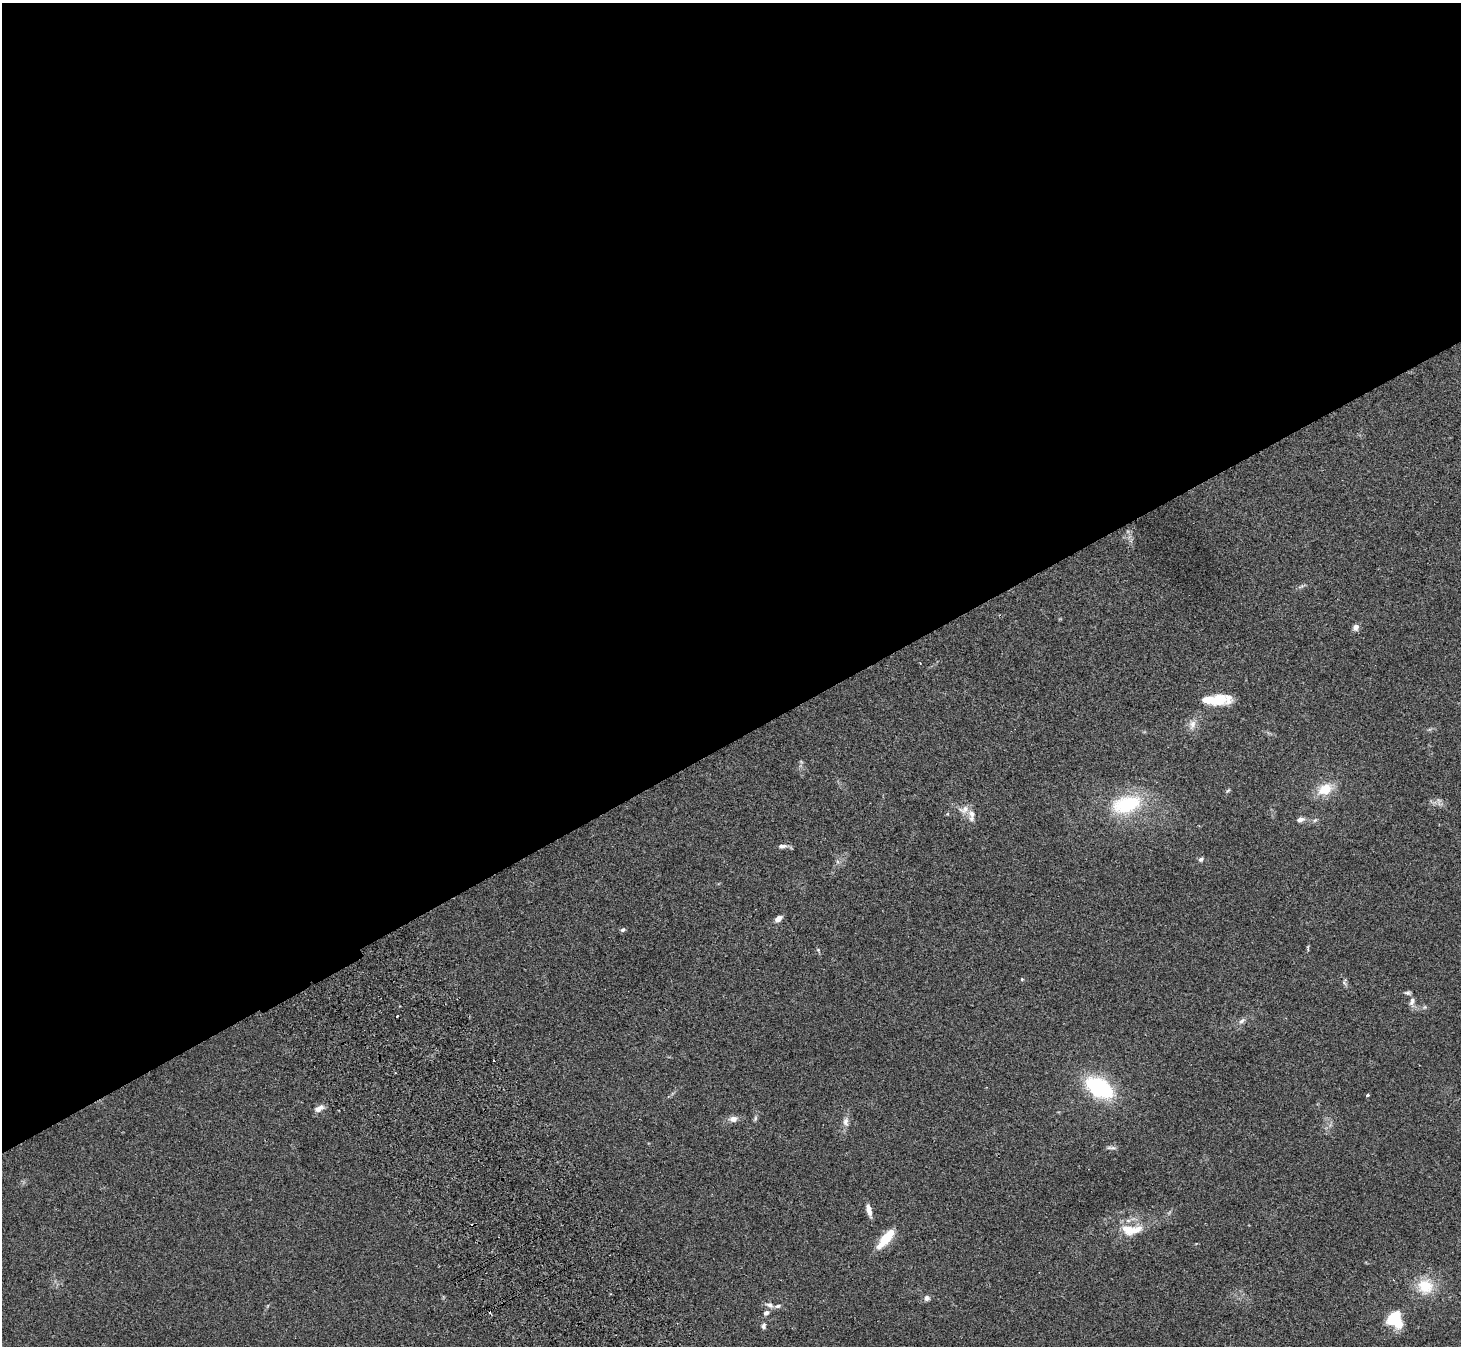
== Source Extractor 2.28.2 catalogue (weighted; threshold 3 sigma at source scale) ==
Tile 2 of 4 x 4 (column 2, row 1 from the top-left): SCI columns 1512-2970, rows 4229-5572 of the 5943 x 5903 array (HDU 1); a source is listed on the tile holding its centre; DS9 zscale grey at full resolution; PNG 1463 x 1348 px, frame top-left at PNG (2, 3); no overlay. Shown black and unused: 55% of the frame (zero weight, under 2 of 3 exposures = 3% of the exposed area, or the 3 px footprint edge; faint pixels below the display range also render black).
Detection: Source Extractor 2.28.2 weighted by HDU 2 'WHT'; one run over the whole footprint, this tile lists its part. Background 0.109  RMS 0.0092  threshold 0.0413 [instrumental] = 3 sigma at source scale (4.5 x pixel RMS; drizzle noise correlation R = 1.50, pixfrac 1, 0.05/0.05 arcsec/px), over >= 5 px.
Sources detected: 43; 1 inside a brighter object's white glare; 3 cosmic-ray / hot-pixel residue — not listed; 2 inside a brighter listed object's ellipse — not listed separately; the other 37 listed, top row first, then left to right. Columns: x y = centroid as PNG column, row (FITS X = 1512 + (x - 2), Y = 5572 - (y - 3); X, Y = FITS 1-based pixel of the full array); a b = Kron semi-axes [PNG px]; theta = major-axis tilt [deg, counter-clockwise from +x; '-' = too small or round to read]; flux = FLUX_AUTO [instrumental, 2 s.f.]
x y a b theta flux
1356 627 8 7 - 3.8
1217 700 28 11 8 26
1192 725 14 9 80 6.4
1325 789 18 13 28 19
1228 790 7 3 37 1.1
1439 802 12 4 -87 2.1
1127 804 38 21 15 58
964 809 16 10 14 7.4
1300 820 9 6 14 3.5
1315 820 7 4 44 1.4
782 846 12 6 5 3.8
1201 859 6 5 - 2.2
778 919 8 5 42 5.5
623 930 5 5 - 2.2
818 950 7 4 -46 1.2
1022 979 5 4 - 0.91
1344 983 7 4 -38 1.4
1408 993 8 5 -9 1.8
1412 1001 12 7 77 3.7
397 1016 3 2 - 2.5
1242 1021 11 6 41 3.2
1099 1088 22 13 -30 99
1367 1095 3 3 - 2
319 1108 12 6 31 5.3
755 1118 7 5 70 1.6
733 1119 11 8 5 5.1
846 1122 13 8 -86 4.8
1111 1148 16 4 -2 2.2
869 1210 15 6 -76 5.8
1131 1230 30 13 3 22
886 1239 24 9 49 23
1425 1286 21 20 - 25
926 1298 7 7 - 3.1
770 1305 10 7 -22 3.9
766 1313 8 6 26 2.8
1394 1319 13 12 - 44
763 1326 8 5 72 2.1